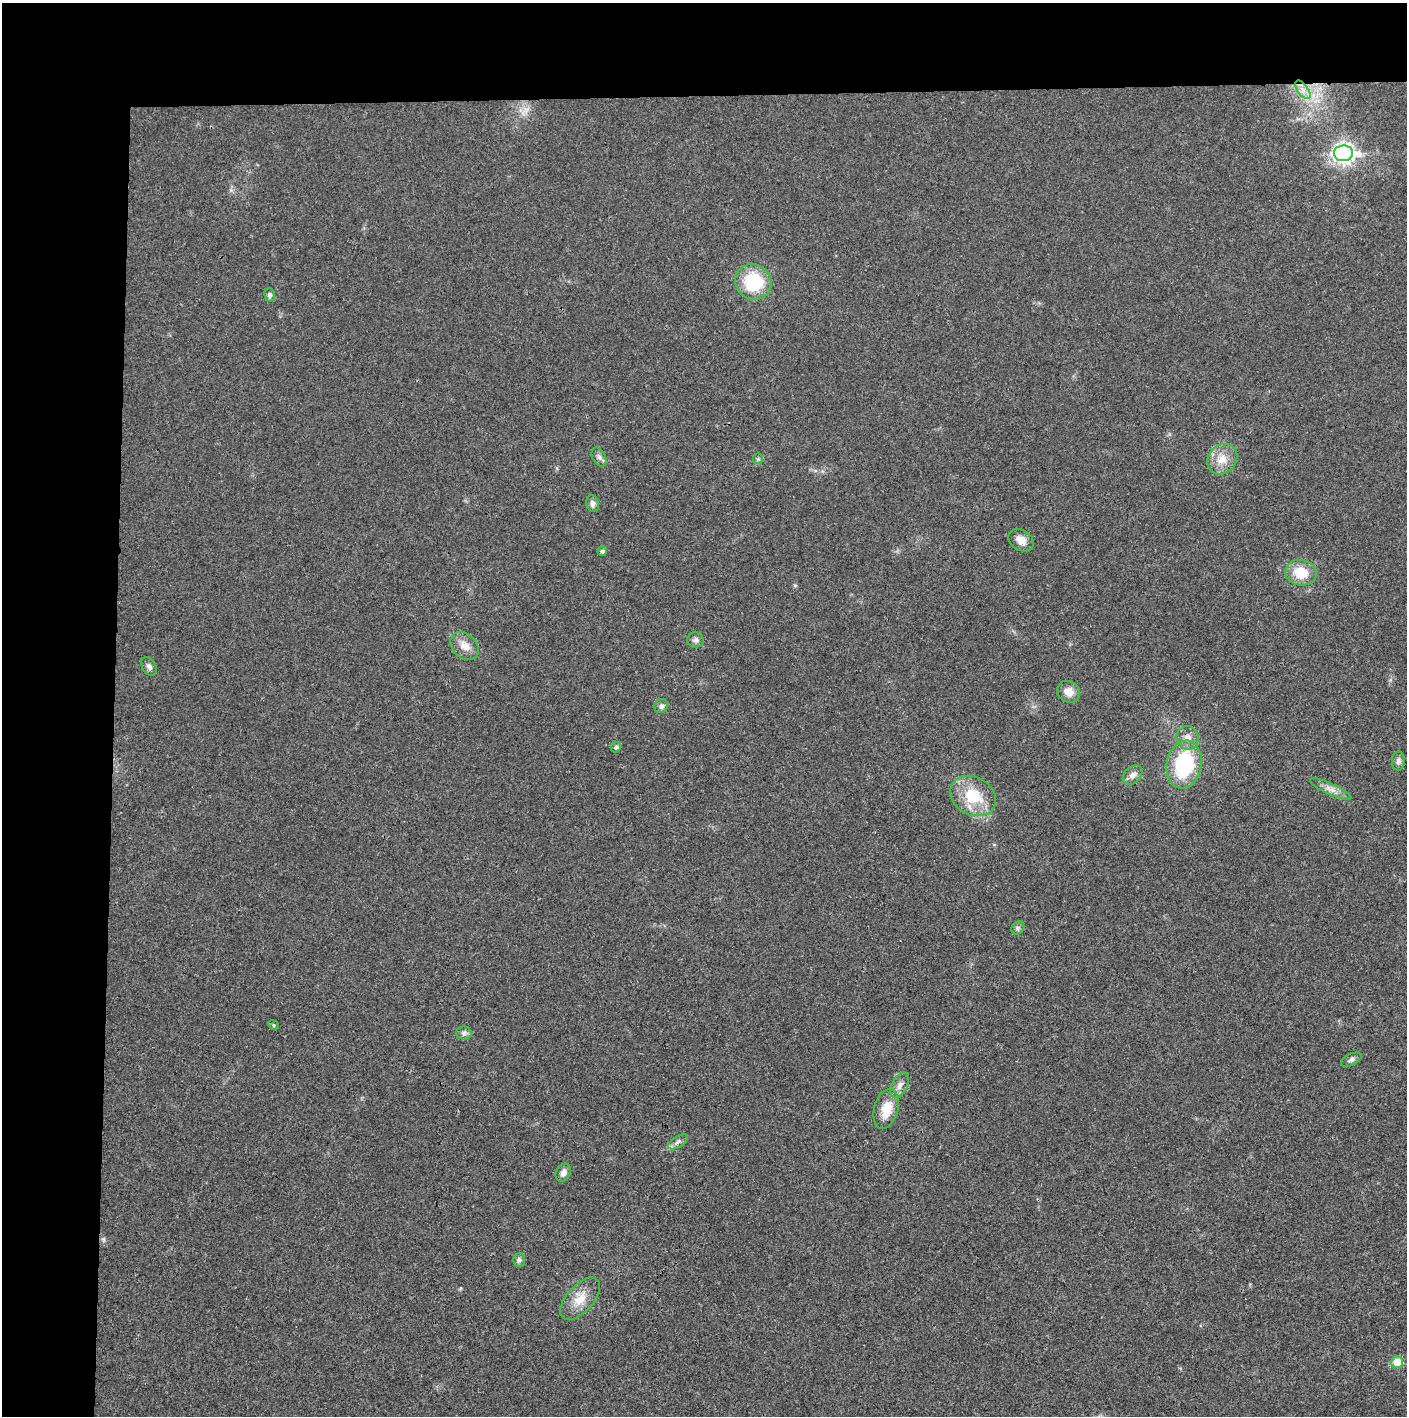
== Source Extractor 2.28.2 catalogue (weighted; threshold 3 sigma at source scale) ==
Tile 1 of 3 x 3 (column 1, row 1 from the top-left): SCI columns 5-1409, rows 2830-4243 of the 4221 x 4243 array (HDU 1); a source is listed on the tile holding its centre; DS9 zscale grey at full resolution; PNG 1409 x 1418 px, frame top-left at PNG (2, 3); each listed source drawn as its Kron ellipse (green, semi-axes under 4 px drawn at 4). Shown black and unused: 14% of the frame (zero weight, under 3 of 4 exposures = <1% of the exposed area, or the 3 px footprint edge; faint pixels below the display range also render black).
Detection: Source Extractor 2.28.2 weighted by HDU 2 'WHT'; one run over the whole footprint, this tile lists its part. Background 0.0193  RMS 0.005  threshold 0.0225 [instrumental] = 3 sigma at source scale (4.5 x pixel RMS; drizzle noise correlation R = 1.50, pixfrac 1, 0.05/0.05 arcsec/px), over >= 5 px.
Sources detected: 34; all 34 listed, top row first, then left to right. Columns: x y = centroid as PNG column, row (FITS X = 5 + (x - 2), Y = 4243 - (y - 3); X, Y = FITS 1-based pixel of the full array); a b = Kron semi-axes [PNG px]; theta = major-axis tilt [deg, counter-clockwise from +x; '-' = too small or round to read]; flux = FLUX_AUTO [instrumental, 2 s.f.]
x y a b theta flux
1303 90 11 5 -55 3.1
1343 153 9 8 - 230
753 282 18 17 - 27
269 295 6 5 - 1.3
599 457 10 6 -63 1.8
758 459 5 5 - 0.92
1222 459 16 14 47 7.4
593 504 8 6 -75 2.2
1021 540 13 10 -36 4.2
602 551 5 4 - 1.4
1301 573 16 12 -12 12
695 640 8 7 - 1.7
465 646 16 11 -44 5.5
149 667 10 7 -57 2
1069 692 12 10 -37 4.8
661 706 7 6 - 1.7
1188 738 12 11 - 4.2
616 747 5 5 - 1.3
1398 761 9 6 89 2
1184 764 24 17 78 39
1133 775 11 8 44 2.8
1331 789 22 5 -25 3.8
973 796 24 19 -29 19
1018 928 7 6 - 1.1
273 1025 5 4 - 0.74
464 1033 8 6 1 1.5
1351 1060 11 6 26 1.6
900 1085 14 7 62 2.9
886 1109 20 12 76 10
678 1142 11 5 32 2
563 1173 9 7 64 2.7
519 1260 7 6 - 1.4
580 1299 26 13 48 8.7
1397 1362 6 5 - 11